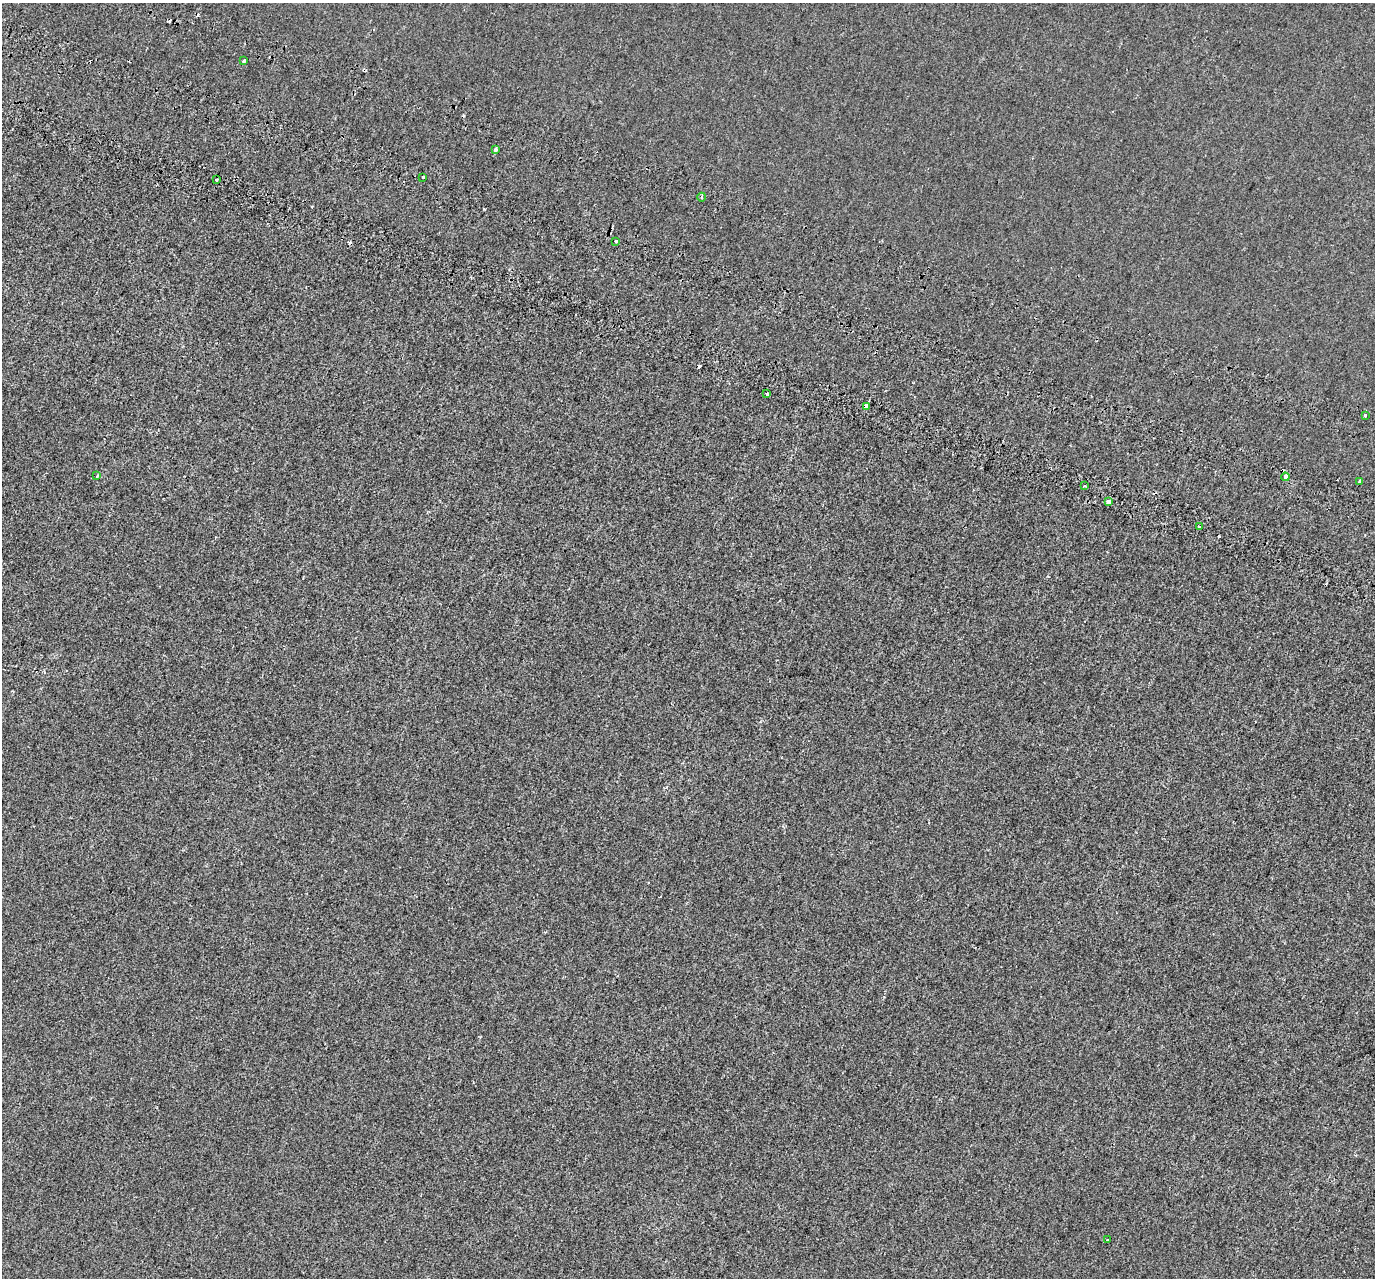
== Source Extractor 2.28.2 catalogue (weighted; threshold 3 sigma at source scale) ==
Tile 11 of 4 x 4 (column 3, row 3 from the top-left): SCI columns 2850-4222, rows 1673-2948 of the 5689 x 5835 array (HDU 1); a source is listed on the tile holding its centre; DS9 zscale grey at full resolution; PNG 1377 x 1280 px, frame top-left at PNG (2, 3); each listed source drawn as its Kron ellipse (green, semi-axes under 4 px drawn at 4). Shown black and unused: <1% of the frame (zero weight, under 2 of 3 exposures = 7% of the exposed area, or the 3 px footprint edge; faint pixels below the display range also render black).
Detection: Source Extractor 2.28.2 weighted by HDU 2 'WHT'; one run over the whole footprint, this tile lists its part. Background -3.45e-04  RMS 0.0045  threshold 0.0203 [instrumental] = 3 sigma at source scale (4.5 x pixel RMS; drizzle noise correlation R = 1.50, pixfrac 1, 0.0396/0.0396 arcsec/px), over >= 5 px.
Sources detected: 22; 6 cosmic-ray / hot-pixel residue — neither listed nor drawn; the other 16 listed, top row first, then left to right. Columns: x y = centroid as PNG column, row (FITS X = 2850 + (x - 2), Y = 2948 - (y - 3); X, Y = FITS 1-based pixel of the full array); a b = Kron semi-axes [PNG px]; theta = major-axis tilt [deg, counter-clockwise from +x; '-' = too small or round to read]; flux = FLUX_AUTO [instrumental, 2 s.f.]
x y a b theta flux
244 60 3 3 - 2.2
495 150 3 3 - 1.4
423 178 3 3 - 1.4
217 180 3 3 - 1.2
702 197 4 3 - 0.38
616 241 3 3 - 2.4
767 393 4 3 - 0.57
867 406 4 4 - 7.7
1365 416 3 3 - 1.5
97 475 3 3 - 1.7
1285 477 4 3 - 8.2
1360 482 4 3 - 0.54
1084 486 3 2 - 0.63
1108 501 4 3 - 5.4
1200 527 4 3 - 2.6
1108 1240 3 3 - 4
Overlapping masked pixels (flux is a lower limit): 2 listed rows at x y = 867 406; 1108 501